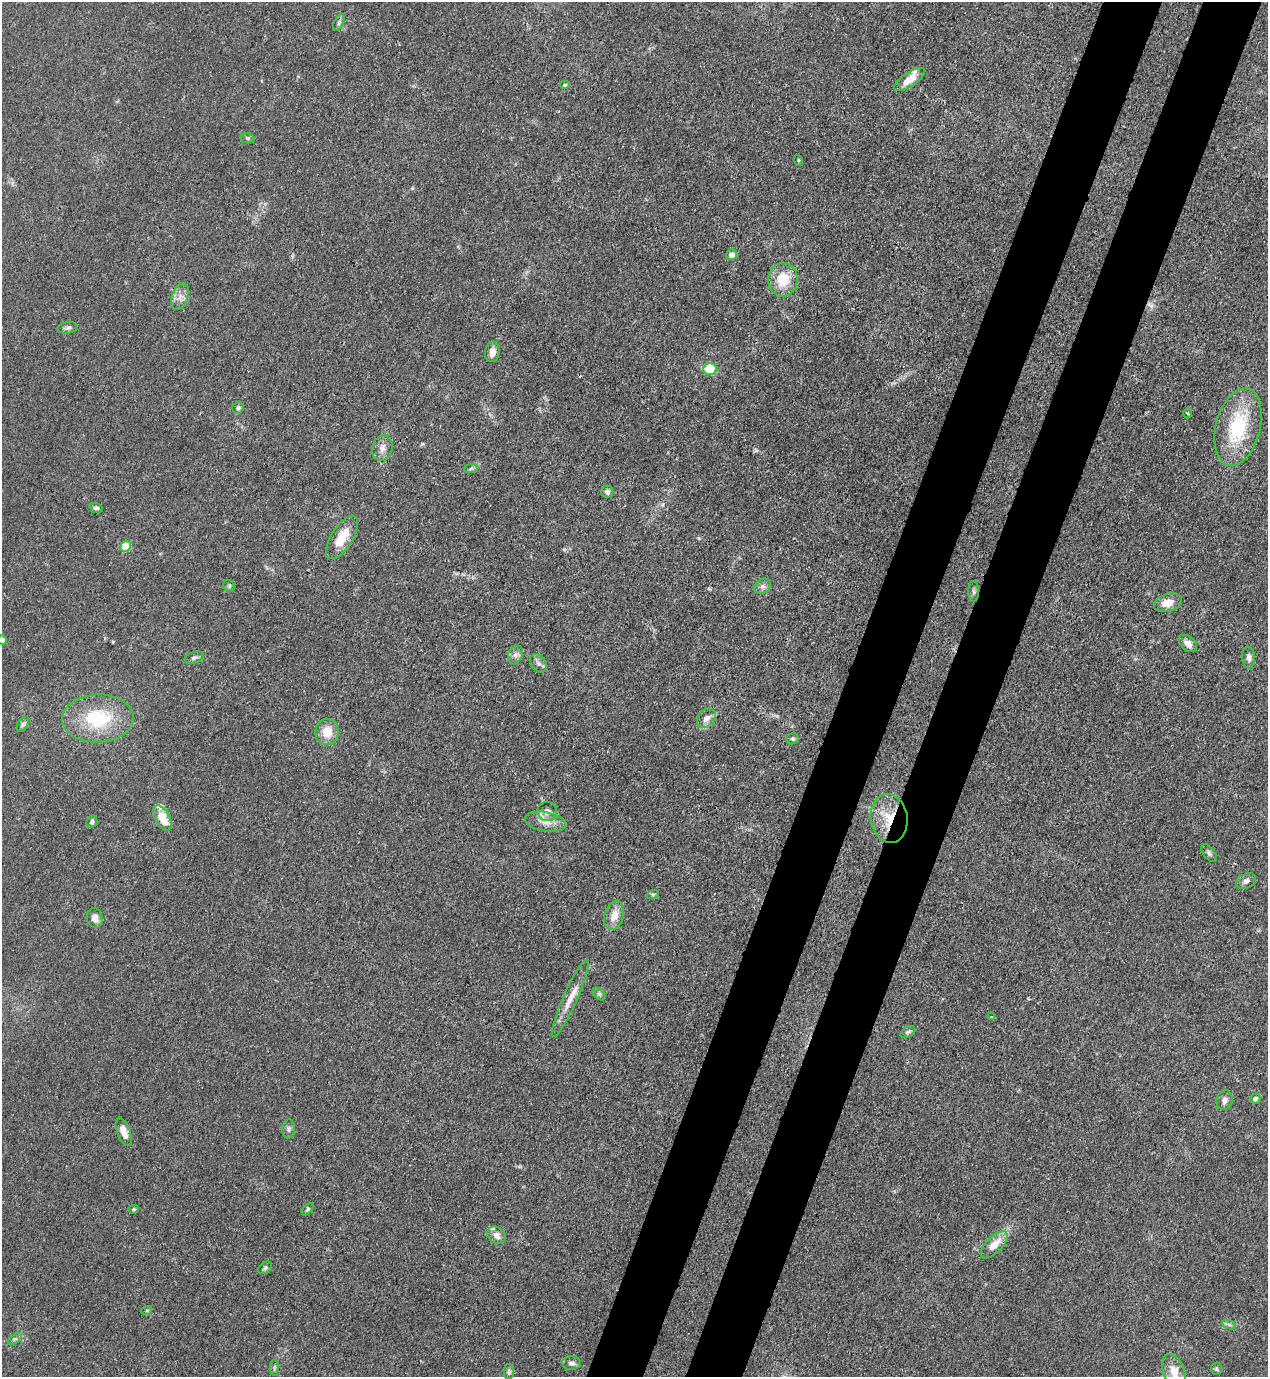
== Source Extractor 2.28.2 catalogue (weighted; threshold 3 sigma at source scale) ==
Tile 10 of 4 x 4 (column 2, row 3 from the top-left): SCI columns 1620-2885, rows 1416-2790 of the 5639 x 5578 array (HDU 1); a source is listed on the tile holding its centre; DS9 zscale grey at full resolution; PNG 1270 x 1379 px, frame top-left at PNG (2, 2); each listed source drawn as its Kron ellipse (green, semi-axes under 4 px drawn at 4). Shown black and unused: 9% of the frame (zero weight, under 3 of 4 exposures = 7% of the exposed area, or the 3 px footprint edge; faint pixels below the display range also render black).
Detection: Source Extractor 2.28.2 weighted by HDU 2 'WHT'; one run over the whole footprint, this tile lists its part. Background 0.0145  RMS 0.0024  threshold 0.0108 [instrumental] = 3 sigma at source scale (4.5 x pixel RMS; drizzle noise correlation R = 1.50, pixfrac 1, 0.05/0.05 arcsec/px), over >= 5 px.
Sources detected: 69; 3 inside a brighter listed object's ellipse — not listed separately; the other 66 listed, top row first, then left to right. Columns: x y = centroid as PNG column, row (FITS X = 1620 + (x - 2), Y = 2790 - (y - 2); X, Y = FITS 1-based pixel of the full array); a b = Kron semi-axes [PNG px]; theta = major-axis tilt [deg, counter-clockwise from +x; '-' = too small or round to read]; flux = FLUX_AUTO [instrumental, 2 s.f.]
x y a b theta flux
339 22 9 5 65 0.58
910 79 18 7 34 3.4
565 85 5 4 - 0.39
247 138 7 5 -11 0.39
798 160 5 3 - 0.21
732 255 6 5 - 1.4
783 280 17 14 86 6.4
180 297 14 8 69 1.7
68 328 10 5 7 0.66
492 352 10 7 83 1.6
710 369 6 5 - 13
238 408 6 6 - 0.7
1188 413 5 3 - 0.25
1238 427 39 22 76 17
382 448 13 10 73 1.7
471 468 7 4 3 0.42
607 492 6 6 - 0.78
96 508 7 5 -16 0.6
342 537 25 10 58 5.5
126 546 5 5 - 8.1
229 586 6 5 - 0.41
763 586 9 7 30 0.86
974 592 11 5 -87 0.6
1168 603 14 9 17 2.8
2 640 5 5 - 0.67
1188 643 11 7 -41 1.5
515 655 10 7 70 1.1
1249 657 11 6 -86 0.88
194 658 10 5 17 0.64
538 663 10 7 -53 0.92
98 718 36 24 2 16
706 718 11 8 45 1.8
23 724 8 5 58 0.62
327 732 13 11 83 4.1
793 739 6 5 - 0.47
547 812 10 9 - 1.6
162 818 13 7 -61 5.4
889 818 24 18 -81 8.2
92 822 6 5 - 0.58
545 822 21 9 -10 2.9
1209 853 10 5 -52 0.6
1246 881 11 7 28 1
653 894 6 4 19 0.35
614 915 15 9 72 3
95 918 10 7 -77 1.6
599 994 7 4 -45 0.46
570 998 42 7 66 3.8
992 1017 3 3 - 0.52
908 1032 8 5 32 0.56
1255 1099 5 5 - 1.1
1225 1100 10 8 71 1.3
289 1129 9 6 84 0.71
124 1132 15 6 -70 2.6
134 1209 5 4 - 0.31
307 1209 7 4 49 0.35
496 1235 10 8 -39 1.6
994 1245 17 8 45 3.6
265 1268 7 5 36 0.47
147 1310 5 3 - 0.3
1229 1325 7 4 -19 0.5
15 1339 8 4 35 0.52
571 1363 9 6 -2 0.9
274 1368 8 4 89 0.46
1216 1369 6 5 - 0.44
509 1371 7 5 -88 0.43
1174 1372 18 10 -70 3.4
Overlapping masked pixels (flux is a lower limit): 1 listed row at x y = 889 818
Isophote crosses this tile's border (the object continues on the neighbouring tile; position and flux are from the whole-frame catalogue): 2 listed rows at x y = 2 640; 1174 1372